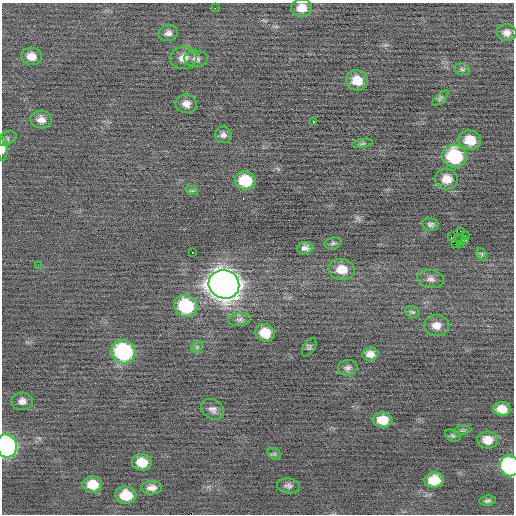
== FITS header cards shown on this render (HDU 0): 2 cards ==
NAXIS1  =                  512 / Axis length
NAXIS2  =                  512 / Axis length

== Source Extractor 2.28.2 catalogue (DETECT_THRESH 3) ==
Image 512 x 512 px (HDU 0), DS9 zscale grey, 1 PNG px = 1 image px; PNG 516 x 516 px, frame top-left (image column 1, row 512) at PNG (2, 3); each listed source drawn as its Kron ellipse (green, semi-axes under 4 px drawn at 4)
Background -0.0549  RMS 0.72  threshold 2.15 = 3 sigma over >= 5 px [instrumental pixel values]
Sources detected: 64; all 64 listed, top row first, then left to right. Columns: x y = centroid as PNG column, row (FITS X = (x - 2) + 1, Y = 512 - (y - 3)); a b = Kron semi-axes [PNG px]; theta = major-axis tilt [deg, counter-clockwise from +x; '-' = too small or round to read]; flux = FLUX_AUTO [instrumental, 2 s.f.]
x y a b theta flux
215 8 2 2 - 210
302 8 10 8 5 550
168 33 10 8 12 210
507 33 10 8 -7 310
31 56 10 8 -3 440
183 58 14 11 4 470
196 59 11 8 -3 230
462 69 8 5 -12 110
357 80 11 10 - 720
440 98 10 4 42 97
186 104 10 9 - 300
41 120 10 9 - 350
314 122 3 2 - 350
223 135 8 8 - 190
7 139 10 6 23 130
470 140 11 9 -15 870
362 144 10 3 9 80
3 149 11 5 87 190
454 156 12 11 - 3400
447 179 11 10 - 630
245 181 10 9 - 1500
192 191 6 4 -19 67
431 224 8 6 -11 140
460 231 2 2 - 1600
465 235 3 2 - 220
451 237 2 2 - 1200
465 240 3 2 - 150
333 243 8 5 9 120
455 244 2 2 - 110
461 244 2 2 - 280
305 248 8 6 8 220
192 252 3 2 - 580
482 255 7 5 -61 100
38 265 2 2 - 110
342 269 13 10 -8 750
431 279 13 9 -9 250
224 284 15 14 - 74000
186 306 12 10 -23 3100
412 312 7 5 -21 100
239 319 11 6 8 200
436 326 12 10 0 440
265 333 10 8 -22 970
197 347 6 5 - 92
309 347 10 5 58 100
123 352 12 11 - 5200
370 354 8 6 9 290
348 368 10 8 10 180
22 401 10 9 - 280
213 409 12 9 -33 250
502 409 9 7 -6 630
383 420 9 7 -5 820
462 430 9 3 5 81
453 436 8 5 -29 93
488 440 10 8 -4 610
7 446 11 10 - 10000
274 454 7 5 -30 87
142 462 10 8 -6 850
509 466 10 9 - 5800
434 480 10 7 4 1100
92 484 10 8 -4 850
289 486 11 7 -10 190
151 488 10 6 3 300
126 495 10 8 -5 1100
488 501 8 5 7 120
At the frame edge (FLAGS 8, measured only in part): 4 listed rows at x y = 302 8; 3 149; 7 446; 509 466